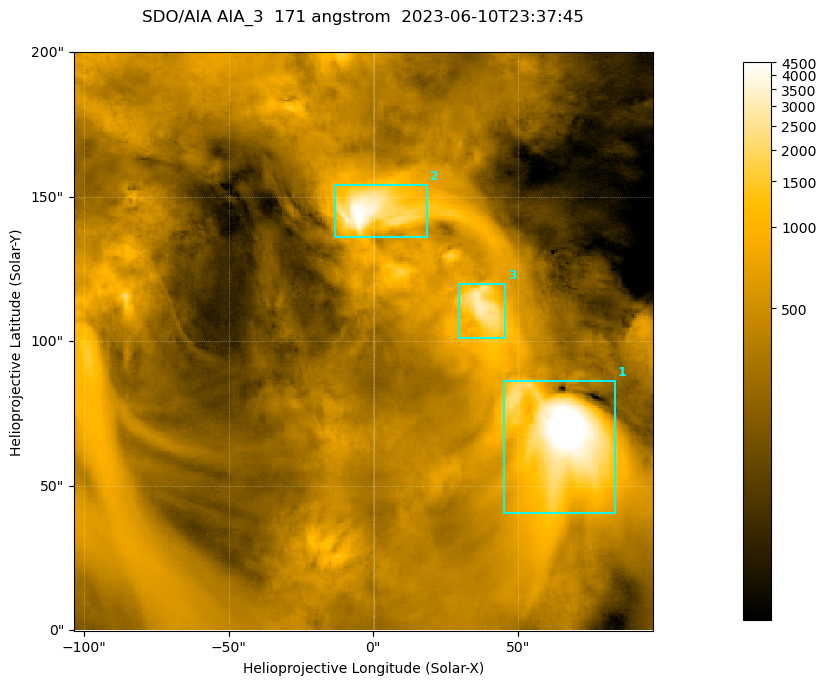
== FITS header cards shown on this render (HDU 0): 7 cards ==
TELESCOP= 'SDO/AIA '
INSTRUME= 'AIA_3   '
WAVELNTH=                  171
WAVEUNIT= 'angstrom'
DATE-OBS= '2023-06-10T23:37:45.350'
CTYPE1  = 'HPLN-TAN'
CTYPE2  = 'HPLT-TAN'

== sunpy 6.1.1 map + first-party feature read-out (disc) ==
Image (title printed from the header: SDO/AIA AIA_3  171 angstrom  2023-06-10T23:37:45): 334 x 334 px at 0.599 arcsec/px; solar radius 945 arcsec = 1577 px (partial field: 1.4% of the solar disc is inside the frame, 100% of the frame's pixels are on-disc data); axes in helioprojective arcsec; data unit not stated in the header (colour bar unlabelled)
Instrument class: DISC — disc imager (sunpy class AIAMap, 171 A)
Bright regions (active regions / flare kernels): reference = the on-disc median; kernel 3 px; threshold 5 sigma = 1093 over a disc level ~352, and >= 1.15x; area >= 111 px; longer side >= 4 px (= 2.4 arcsec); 3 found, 3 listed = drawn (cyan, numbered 1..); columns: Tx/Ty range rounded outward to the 2 arcsec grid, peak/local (2 s.f.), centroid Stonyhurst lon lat
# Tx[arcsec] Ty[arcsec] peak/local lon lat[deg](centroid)
1 44..84 40..86 18 +4 +4
2 -14..20 136..154 13 +0 +9
3 28..46 100..120 8.9 +2 +7